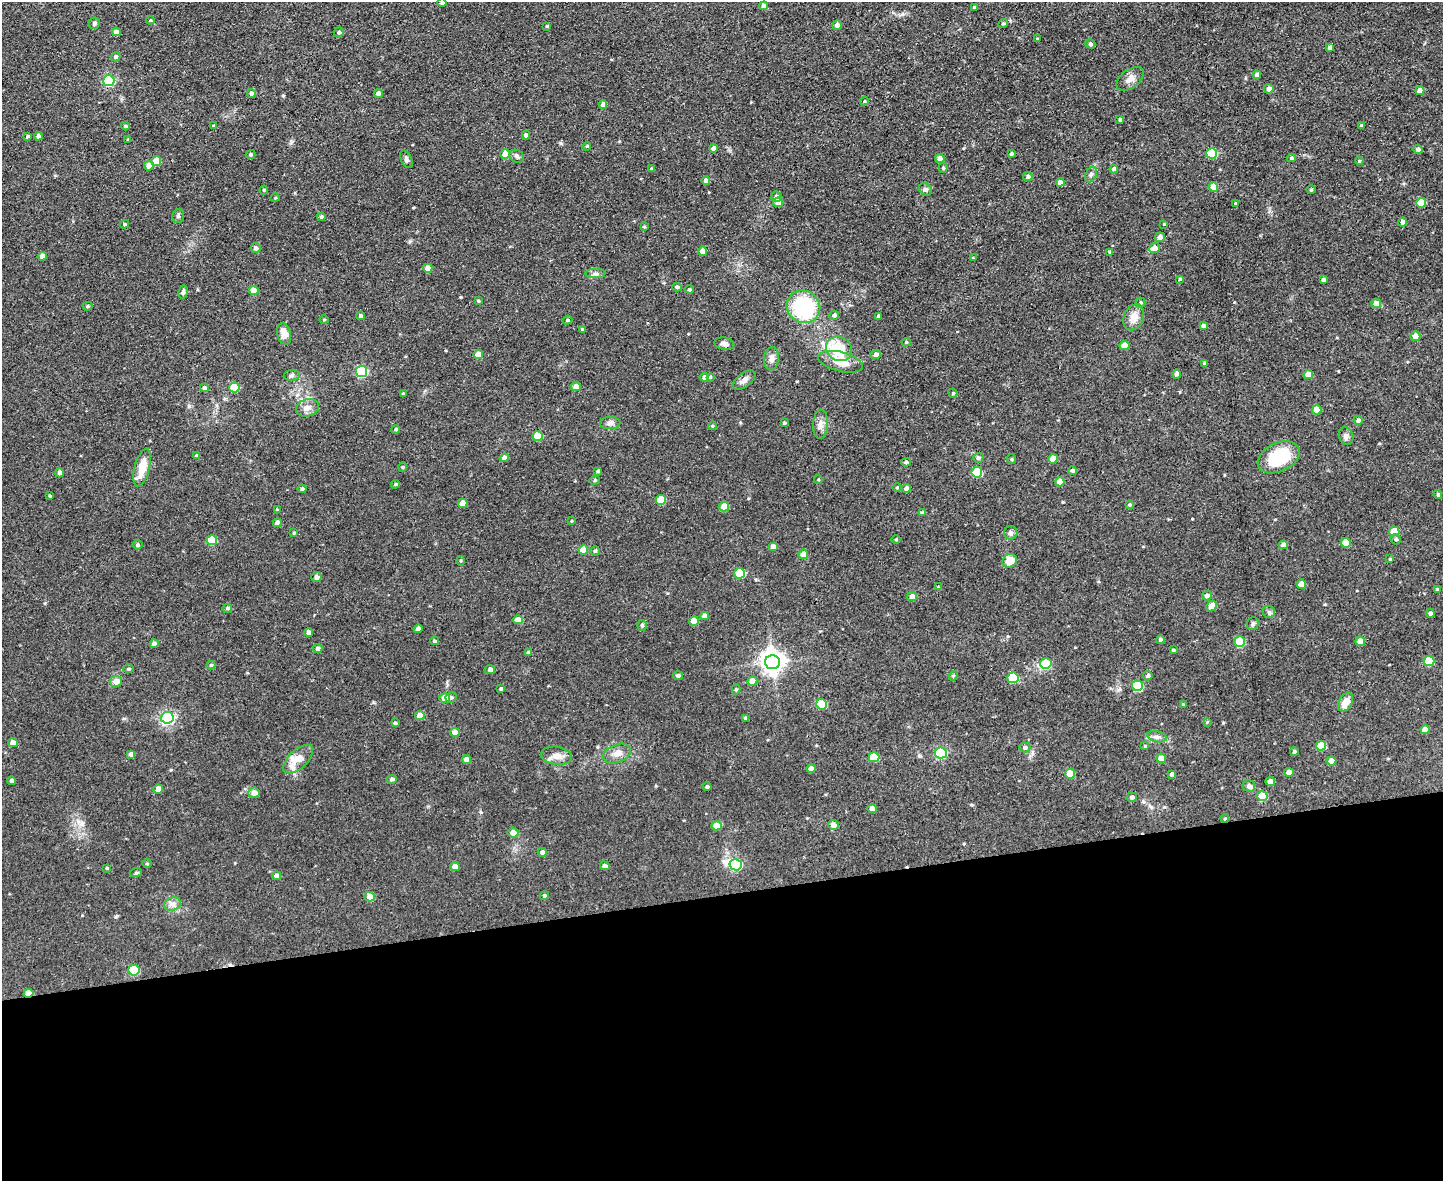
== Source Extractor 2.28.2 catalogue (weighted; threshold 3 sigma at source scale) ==
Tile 11 of 3 x 4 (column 2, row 4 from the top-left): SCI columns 1681-3121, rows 1-1179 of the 4693 x 4717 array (HDU 1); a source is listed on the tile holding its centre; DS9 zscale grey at full resolution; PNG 1445 x 1183 px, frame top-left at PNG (2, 2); each listed source drawn as its Kron ellipse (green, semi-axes under 4 px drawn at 4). Shown black and unused: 24% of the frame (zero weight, under 2 of 3 exposures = <1% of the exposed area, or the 3 px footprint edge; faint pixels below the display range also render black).
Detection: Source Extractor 2.28.2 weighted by HDU 2 'WHT'; one run over the whole footprint, this tile lists its part. Background 0.0555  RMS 0.0087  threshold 0.039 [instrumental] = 3 sigma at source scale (4.5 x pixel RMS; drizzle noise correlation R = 1.50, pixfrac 1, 0.05/0.05 arcsec/px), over >= 5 px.
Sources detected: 275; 1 inside a brighter object's white glare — neither listed nor drawn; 1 inside a brighter listed object's ellipse — not listed separately; the other 273 listed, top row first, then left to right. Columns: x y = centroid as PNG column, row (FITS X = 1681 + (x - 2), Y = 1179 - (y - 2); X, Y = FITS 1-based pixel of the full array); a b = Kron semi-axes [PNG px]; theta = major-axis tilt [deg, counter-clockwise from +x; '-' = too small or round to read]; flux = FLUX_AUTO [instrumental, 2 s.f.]
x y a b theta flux
442 3 4 4 - 1.7
764 6 4 4 - 4
974 7 4 3 - 0.96
150 20 4 4 - 0.87
94 23 6 5 - 1.9
1003 23 5 4 - 1.2
837 25 5 4 - 3.9
547 26 4 4 - 0.87
116 32 4 4 - 4.6
339 32 5 4 - 1.5
1037 39 4 3 - 0.77
1090 44 5 4 - 1.4
1330 47 4 3 - 2.4
116 57 5 4 - 2.2
1257 75 4 4 - 3
1130 79 16 9 37 5.3
109 81 5 5 - 77
1269 89 4 4 - 3.7
1420 91 4 4 - 5.1
251 93 4 4 - 2.9
378 93 4 4 - 3.2
864 101 5 3 - 0.79
603 105 4 4 - 5.5
1120 119 4 4 - 1.4
125 126 4 3 - 1.2
213 126 4 4 - 0.77
1362 126 4 3 - 2.2
526 135 4 4 - 2.6
27 136 3 3 - 1.2
38 136 4 4 - 2.3
128 140 4 3 - 1.2
587 146 4 3 - 0.76
713 148 4 4 - 4
1418 149 5 4 - 2.2
1211 153 5 5 - 51
250 154 5 4 - 1.1
505 154 5 4 - 11
1011 154 4 3 - 1.2
516 156 8 6 -32 2
1291 158 4 3 - 1.3
406 159 9 5 -62 2.1
940 159 5 4 - 4.5
156 161 5 5 - 16
1359 161 4 4 - 0.96
149 166 5 4 - 5.8
943 168 5 4 - 1.4
651 169 4 4 - 1.2
1114 169 4 4 - 2.6
1091 174 8 5 63 2.2
1028 177 5 4 - 1.7
706 181 4 4 - 3.2
1060 182 4 4 - 5.5
1213 187 5 4 - 13
925 189 7 5 -40 2.1
264 190 4 4 - 0.82
1311 190 4 4 - 1
776 197 5 5 - 3.4
275 198 5 3 - 0.69
778 202 5 5 - 6.6
1421 203 5 5 - 20
1236 204 4 3 - 0.9
178 216 7 5 79 1.7
321 217 4 4 - 2.2
1403 222 4 4 - 4.4
125 224 4 3 - 1.2
1164 224 3 3 - 0.68
644 227 4 3 - 0.95
1160 237 5 5 - 3.5
256 248 5 5 - 2.7
1154 248 5 5 - 5.3
702 251 4 4 - 6.3
1110 252 4 3 - 0.91
42 256 4 4 - 5.9
973 258 3 3 - 0.68
428 268 4 4 - 7.8
596 274 10 4 0 2.3
1180 279 4 4 - 1
1323 280 4 4 - 2.9
677 287 4 4 - 1.8
254 290 4 4 - 9.4
689 290 4 4 - 1.5
183 292 6 4 78 2.3
478 301 4 3 - 1
1141 303 5 5 - 1.3
1376 303 5 5 - 7.3
87 306 5 4 - 1.2
803 307 17 15 -33 69
834 315 5 4 - 2.1
360 316 4 4 - 1.8
878 316 4 3 - 1.8
1134 317 13 9 66 8.9
324 320 5 3 - 0.8
567 320 5 4 - 1.1
1203 326 4 4 - 3.2
582 329 4 3 - 1.2
284 334 11 7 -75 8.3
1415 336 5 4 - 5
906 342 4 4 - 0.91
724 344 10 6 -9 3
1124 346 5 4 - 9.4
839 349 13 12 - 32
478 355 4 4 - 11
876 355 5 4 - 3.1
771 359 12 7 84 4.6
840 362 23 9 -14 15
1205 363 4 4 - 1.9
362 371 5 5 - 80
1176 374 5 4 - 2.4
292 375 8 5 7 1.9
1308 375 5 4 - 9.9
704 377 4 4 - 3.1
710 377 4 4 - 1
744 380 13 6 37 3.8
576 387 5 4 - 7.6
204 388 4 4 - 2.9
234 388 5 5 - 34
953 393 5 4 - 1.1
403 394 4 3 - 1.3
307 408 12 8 15 5.3
1317 410 5 4 - 13
1358 420 5 4 - 2.7
610 423 10 6 2 3
784 423 3 3 - 1.2
820 424 14 7 87 4.9
712 426 4 3 - 0.72
396 429 4 4 - 1.5
538 436 5 5 - 21
1346 436 9 7 -69 3.2
197 456 4 3 - 2.5
1279 457 22 14 26 44
504 458 4 4 - 4
978 458 5 4 - 1.8
1012 459 5 4 - 1
1053 459 5 4 - 11
906 462 5 4 - 1.8
403 467 4 4 - 1
142 468 19 7 76 15
598 471 3 3 - 1.3
1073 471 4 4 - 1.7
977 472 5 5 - 34
59 473 4 4 - 2.6
595 480 5 4 - 1.2
818 480 4 3 - 0.71
1060 482 5 4 - 12
395 484 4 3 - 1.2
897 488 5 3 - 0.86
906 488 5 4 - 2.8
302 489 4 3 - 1.7
1438 495 4 3 - 1.3
50 496 3 3 - 0.85
661 500 5 5 - 23
463 503 5 4 - 11
1129 505 4 3 - 1.1
724 507 5 5 - 16
277 510 4 4 - 1.5
922 512 4 3 - 1.1
571 521 4 2 - 0.68
277 523 4 4 - 4
1394 531 5 5 - 13
294 533 3 3 - 0.98
1011 533 7 6 - 2
896 539 4 3 - 0.71
1396 539 5 5 - 1.8
212 540 5 5 - 28
1346 543 5 4 - 14
137 545 5 4 - 1.9
1283 545 4 4 - 4.1
773 547 5 4 - 4.7
583 550 5 4 - 11
595 551 5 5 - 1.1
803 554 5 4 - 9.8
1390 559 3 3 - 0.87
460 561 5 3 - 0.91
1010 561 7 6 - 11
740 573 5 5 - 35
316 577 5 5 - 3.2
1301 584 4 4 - 7.1
938 587 4 4 - 0.74
1437 589 4 3 - 0.97
912 596 5 4 - 5.1
1207 596 5 4 - 2.5
1211 606 6 4 43 8.2
227 608 5 4 - 1.6
1269 612 6 6 - 1.8
1430 613 4 4 - 2.4
704 616 5 4 - 4.4
518 620 5 4 - 7.8
694 621 5 4 - 11
1253 624 6 5 - 1.7
642 625 5 4 - 1.5
418 629 4 4 - 4
309 632 4 4 - 3.6
1160 640 4 4 - 2.5
434 641 4 4 - 1.6
1360 641 5 4 - 10
1240 642 5 5 - 29
154 644 4 4 - 3.3
318 649 4 4 - 2.6
1173 650 4 3 - 1.4
528 652 4 4 - 1.5
1429 661 5 5 - 27
772 662 7 7 - 620
1046 664 5 5 - 28
211 665 4 4 - 1.1
128 669 5 4 - 1.1
490 670 5 4 - 2.6
678 676 5 4 - 2.5
953 676 5 4 - 0.85
1148 676 4 4 - 1.8
1013 678 5 5 - 32
116 681 6 5 - 7.2
752 681 5 4 - 7.4
1137 686 5 5 - 46
501 689 4 4 - 1.4
736 689 5 4 - 1.3
451 697 6 5 - 1.5
445 698 5 5 - 8.9
1346 702 10 6 61 9.3
821 704 5 5 - 27
1183 705 4 4 - 0.96
420 715 5 4 - 7.1
167 718 6 6 - 160
745 718 4 4 - 2.1
1207 722 4 4 - 0.77
395 723 4 3 - 1.2
1425 730 5 4 - 7.9
455 732 5 4 - 6.1
1157 737 10 5 -13 2.6
13 743 5 4 - 4.6
1145 746 4 4 - 0.95
1321 746 5 5 - 19
1025 747 5 5 - 2.1
1294 752 4 4 - 1.3
617 753 14 9 20 6.6
941 753 6 5 - 70
131 754 4 4 - 3.2
557 756 15 9 -8 6.6
874 757 5 5 - 23
1161 758 5 4 - 7.9
298 759 18 9 43 17
466 759 4 4 - 5.9
1332 761 5 4 - 7.8
811 768 4 4 - 4.9
1289 772 5 4 - 6.8
1070 774 5 5 - 18
1172 774 4 4 - 1.9
392 779 5 4 - 1.9
11 781 4 4 - 1.9
1270 782 4 4 - 6
1249 786 6 6 - 3.2
707 787 4 4 - 1.6
158 789 5 4 - 5.8
254 793 6 5 - 5.3
1262 796 5 5 - 25
1132 797 5 4 - 2.1
872 809 4 4 - 6.4
1225 819 4 3 - 0.72
833 825 5 5 - 5.1
716 826 5 4 - 11
513 833 5 5 - 6.4
542 852 4 4 - 2.6
147 864 5 3 - 0.79
736 865 6 5 - 86
605 866 5 4 - 3.5
455 867 5 4 - 7.1
107 868 4 3 - 1
136 872 6 4 20 1.2
277 876 4 4 - 4.6
544 896 5 4 - 1.4
370 897 5 4 - 10
172 904 8 6 20 3.5
134 970 5 5 - 41
28 993 5 4 - 15
Overlapping masked pixels (flux is a lower limit): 1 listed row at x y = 28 993
Isophote crosses this tile's border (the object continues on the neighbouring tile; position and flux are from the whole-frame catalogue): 1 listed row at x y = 442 3